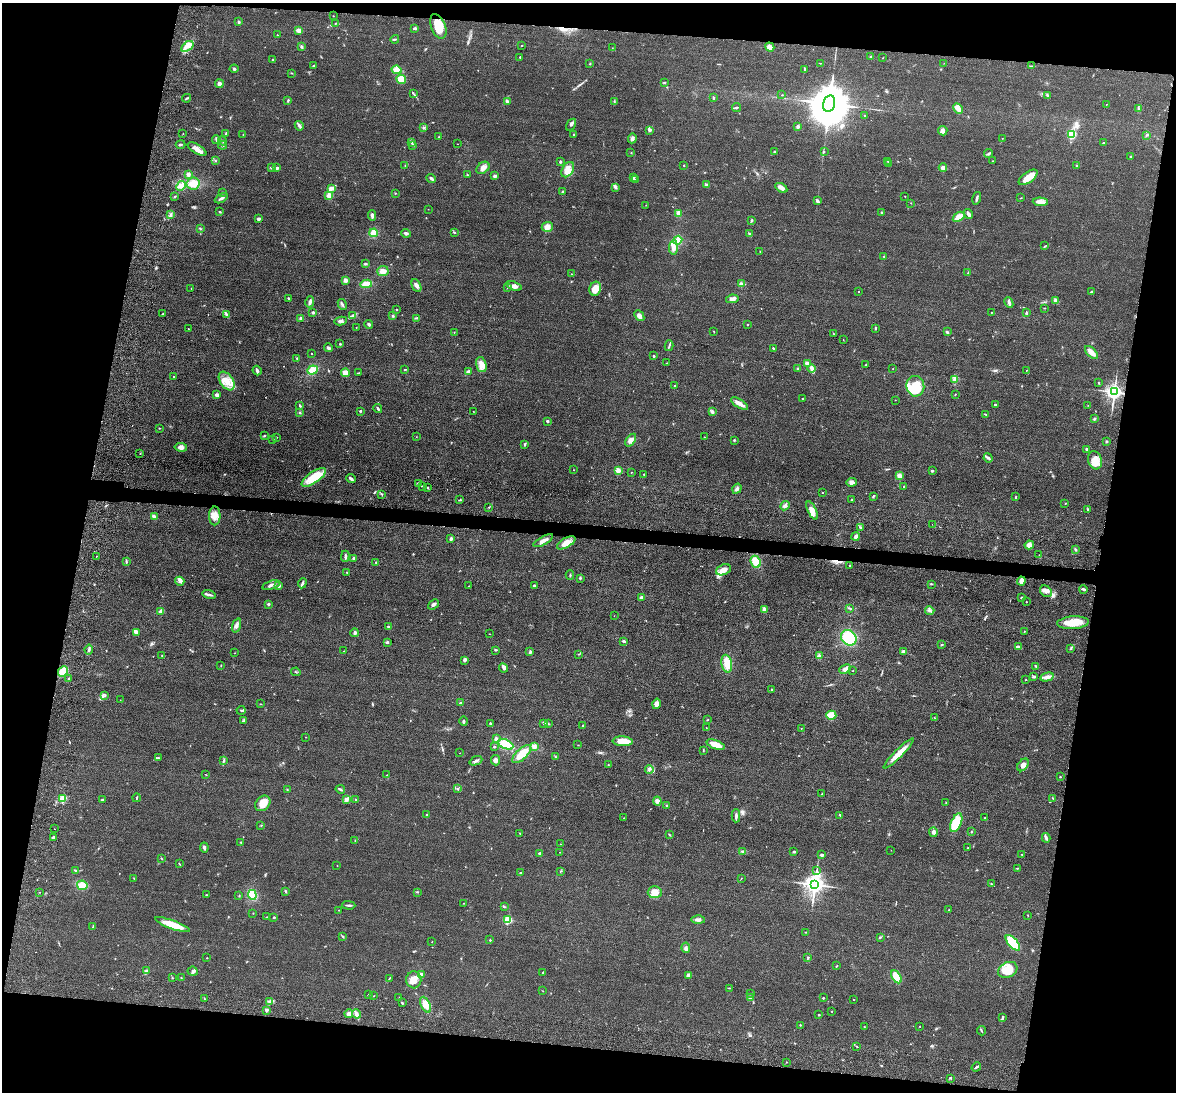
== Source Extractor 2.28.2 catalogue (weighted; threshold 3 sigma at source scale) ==
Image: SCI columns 19-4713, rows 156-4514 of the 4869 x 4885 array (HDU 1 of 3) = the unmasked area's bounding box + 8 px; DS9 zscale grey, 4 x 4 block average (1 PNG px = mean of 4 x 4 image px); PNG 1178 x 1094 px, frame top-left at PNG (2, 3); each listed source drawn as its Kron ellipse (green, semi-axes under 4 px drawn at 4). Shown black and unused: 21% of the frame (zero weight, under 3 of 4 exposures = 9% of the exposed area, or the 3 px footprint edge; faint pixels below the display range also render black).
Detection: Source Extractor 2.28.2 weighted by HDU 2 'WHT'. Background 0.0534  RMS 0.0086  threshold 0.0388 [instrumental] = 3 sigma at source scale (4.5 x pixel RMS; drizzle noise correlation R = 1.50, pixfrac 1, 0.05/0.05 arcsec/px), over >= 5 px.
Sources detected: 559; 1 too faint to see at this stretch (4 x 4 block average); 4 cosmic-ray / hot-pixel residue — neither listed nor drawn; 9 coinciding with a brighter row at this scale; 21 inside a brighter listed object's ellipse — not listed separately; of the other 524, all 500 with FLUX_AUTO >= 1.24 (the completeness limit of this list) listed and drawn (24 fainter detections not listed), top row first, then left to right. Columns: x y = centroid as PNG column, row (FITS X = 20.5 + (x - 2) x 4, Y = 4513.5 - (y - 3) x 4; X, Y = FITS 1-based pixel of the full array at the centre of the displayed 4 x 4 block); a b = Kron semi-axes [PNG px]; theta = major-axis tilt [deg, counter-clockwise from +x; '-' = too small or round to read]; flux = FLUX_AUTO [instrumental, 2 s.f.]
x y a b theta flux
333 16 2 2 - 1.9
239 22 2 2 - 9.1
336 23 3 2 - 3.5
438 26 13 7 -68 83
415 28 4 2 - 6
299 30 3 2 - 35
277 35 2 2 - 1.7
395 39 4 2 - 4.8
187 46 7 3 35 25
522 46 2 2 - 2.2
301 47 4 3 - 6.9
770 47 5 4 - 27
612 48 2 2 - 1.3
520 57 2 2 - 3
870 57 3 2 - 4.3
883 58 2 2 - 1.4
273 60 2 2 - 5.3
820 63 2 2 - 2.5
944 63 2 2 - 1.4
590 64 2 2 - 3.6
314 65 2 2 - 2.4
1031 66 3 2 - 2.9
234 69 4 2 - 6.5
396 70 5 4 - 42
805 70 2 2 - 4.3
292 73 2 2 - 2
401 79 5 4 - 52
664 82 4 2 - 3.5
219 84 4 3 - 19
413 93 4 2 - 4.5
782 95 2 2 - 2
1047 95 3 2 - 7.7
713 97 3 2 - 4.8
186 98 5 2 - 6
288 100 3 2 - 5.7
614 101 2 2 - 2.6
507 102 4 2 - 15
829 103 8 6 76 31000
1106 104 2 2 - 1.9
736 107 4 2 - 6.2
1139 108 3 3 - 5.9
958 109 6 3 -60 53
864 116 2 2 - 2.6
571 125 6 2 57 7.7
299 126 5 3 - 9.8
798 126 3 2 - 9.5
423 127 2 2 - 3.4
650 130 4 2 - 6.8
943 131 5 4 - 18
183 133 2 2 - 1.4
226 134 4 2 - 5.1
1071 134 3 3 - 100
243 135 2 2 - 2
574 135 2 2 - 3.3
1146 135 2 2 - 2.3
438 137 2 2 - 2.5
632 138 5 3 - 12
1002 138 2 2 - 1.5
216 140 4 2 - 5.9
223 141 4 2 - 3.8
412 142 4 2 - 5.4
1103 143 2 2 - 2.4
180 144 5 2 - 5.8
457 144 2 2 - 1.5
222 145 4 2 - 6.3
413 145 2 2 - 2.7
197 149 10 4 -31 28
774 151 2 2 - 2.7
824 152 2 2 - 1.5
631 153 2 2 - 3.7
989 153 5 2 - 6.8
1131 157 2 2 - 6.8
216 160 2 2 - 1.6
888 161 2 2 - 2.8
993 161 2 2 - 1.6
561 162 3 2 - 5.9
888 163 2 2 - 3
684 165 2 2 - 2.7
405 166 2 2 - 2.2
1076 166 2 2 - 3
271 168 3 2 - 5
277 168 2 2 - 10
483 168 7 5 38 27
943 168 4 3 - 18
568 170 8 5 59 36
188 174 3 3 - 16
467 175 3 2 - 4.8
495 176 3 3 - 7.2
633 177 3 2 - 6.1
1028 177 11 5 36 50
431 178 5 2 - 9.5
636 179 3 2 - 6
193 184 6 6 - 52
706 185 3 2 - 6.9
181 186 5 3 - 16
616 187 3 2 - 6.6
332 188 4 3 - 20
781 188 6 3 -32 24
562 191 2 2 - 4.1
222 192 2 2 - 2.4
395 193 2 2 - 2.5
329 195 4 3 - 24
175 196 2 2 - 1.9
905 196 2 2 - 2
221 198 7 2 31 12
977 198 6 2 76 11
1021 198 2 2 - 1.8
817 201 3 2 - 13
1040 202 7 3 -4 28
911 203 2 2 - 1.3
646 205 2 2 - 1.3
428 209 2 2 - 1.3
220 212 2 2 - 3.6
881 212 3 2 - 4.5
679 213 4 3 - 26
968 214 5 2 - 25
171 215 3 2 - 4.4
372 215 5 2 - 13
959 217 6 2 34 68
259 219 2 2 - 14
752 220 2 2 - 7.2
547 227 5 5 - 27
200 229 3 2 - 3.9
454 232 2 2 - 3.6
374 233 4 4 - 56
406 233 5 3 - 11
750 234 3 2 - 7.9
678 240 4 4 - 62
1045 246 3 2 - 3.2
673 247 7 4 87 31
760 251 2 2 - 2.2
884 256 2 2 - 3.7
365 264 3 2 - 6.7
383 271 6 5 - 28
968 273 2 2 - 3.2
571 274 2 2 - 1.6
345 280 3 2 - 21
366 284 6 4 7 44
741 284 3 3 - 8.8
416 286 7 3 -63 18
514 286 8 4 -18 19
507 287 3 2 - 3.5
191 289 2 2 - 1.8
595 289 7 5 69 69
858 291 2 2 - 2.1
1092 291 3 2 - 3.5
288 298 2 2 - 3.9
732 299 6 3 11 19
1055 301 4 3 - 20
310 302 5 3 - 14
1009 302 5 2 - 13
342 304 6 2 -62 9.3
1045 308 3 2 - 2.5
396 309 2 2 - 2.5
313 312 3 2 - 7.9
991 312 2 2 - 1.5
1026 313 3 2 - 4.4
162 314 2 2 - 2.4
226 314 4 2 - 7.4
353 316 4 3 - 8.3
393 316 3 2 - 5.1
639 316 6 4 -48 21
301 318 3 2 - 13
417 318 3 2 - 4.2
341 321 6 4 10 16
369 324 4 2 - 7.3
747 324 2 2 - 2.3
356 327 2 2 - 1.4
875 328 3 2 - 5.3
188 329 2 2 - 1.9
714 331 2 2 - 2.6
454 332 2 2 - 2.1
947 332 3 2 - 6.3
833 333 2 2 - 1.5
843 339 2 2 - 1.4
340 344 2 2 - 4.8
669 346 5 2 - 7.4
328 348 4 3 - 12
773 348 3 2 - 4.1
1091 352 8 3 -44 55
311 354 2 2 - 2
654 356 2 2 - 11
297 358 2 2 - 3.1
667 363 2 2 - 1.8
807 364 3 2 - 30
481 365 8 5 -73 31
866 365 2 2 - 2.5
797 368 3 2 - 2.5
812 368 4 3 - 15
405 369 3 2 - 2.6
893 369 2 2 - 1.7
257 370 5 2 - 17
312 370 5 4 - 52
1026 370 2 2 - 2.1
468 372 4 3 - 16
346 373 4 4 - 32
358 373 3 2 - 4.5
174 377 2 2 - 2.4
955 379 4 3 - 9.9
227 381 10 6 -55 67
1098 383 3 2 - 2
674 386 2 2 - 6.9
915 386 10 9 - 150
1114 392 3 3 - 2400
955 394 2 2 - 2
217 395 3 2 - 19
802 399 2 2 - 2.7
895 400 2 2 - 1.3
739 404 9 3 -31 35
995 405 3 2 - 7.3
1088 405 2 2 - 1.2
300 406 3 2 - 5.7
378 408 4 2 - 9.9
360 411 2 2 - 15
473 411 2 2 - 1.3
300 412 3 2 - 3.9
712 412 3 3 - 12
985 414 3 2 - 2.9
1094 419 3 2 - 3.7
547 421 2 2 - 11
159 428 2 2 - 2.9
265 436 2 2 - 3.2
276 437 2 2 - 2.5
416 437 2 2 - 1.4
704 437 2 2 - 1.7
273 439 2 2 - 4.8
631 440 7 4 56 25
734 440 2 2 - 4.3
1106 441 3 2 - 5.4
525 444 4 2 - 6.5
181 447 6 4 -7 21
1086 449 2 2 - 6.7
140 453 2 2 - 1.8
988 458 5 3 - 10
1095 460 9 6 -74 66
573 470 2 2 - 1.4
618 470 2 2 - 140
932 471 2 2 - 9
631 472 2 2 - 2
644 474 2 2 - 3
899 476 2 2 - 120
314 477 14 5 35 150
351 479 5 2 - 12
852 482 5 4 - 24
418 483 3 2 - 4
422 486 2 2 - 8.2
904 486 2 2 - 3.2
428 488 2 2 - 3
737 489 5 3 - 12
822 493 2 2 - 2.3
381 494 4 2 - 5.7
873 496 3 2 - 5
1016 497 3 2 - 4.1
460 500 4 2 - 5.2
852 500 3 2 - 3.8
1065 504 2 2 - 1.8
785 506 5 4 - 14
489 507 2 2 - 3.5
812 510 10 4 -65 39
1088 510 3 2 - 4
215 516 9 6 89 39
154 517 3 2 - 20
932 524 2 2 - 1.3
860 527 2 2 - 4.2
856 536 4 3 - 17
451 539 3 2 - 12
543 541 11 3 29 29
566 543 10 4 30 42
1029 545 4 4 - 31
1075 549 2 2 - 2.8
1039 555 2 2 - 1.5
96 556 2 2 - 1.5
345 556 5 2 - 11
354 558 2 2 - 9.3
126 562 2 2 - 4.4
756 562 6 5 - 75
376 563 2 2 - 2.8
849 565 2 2 - 5.8
723 570 8 5 23 40
347 572 3 2 - 3.1
570 575 5 2 - 4.6
580 578 3 2 - 6.8
180 581 5 3 - 13
1021 581 4 4 - 25
302 583 5 2 - 8.7
932 584 3 2 - 3.2
271 585 9 3 18 14
534 585 3 2 - 5.5
279 586 3 2 - 11
469 586 2 2 - 1.4
1083 589 4 2 - 10
1046 591 6 5 - 22
209 595 7 2 -15 12
641 597 2 2 - 40
1021 598 3 2 - 4.1
1026 602 2 2 - 5.8
268 604 2 2 - 28
433 604 6 3 39 13
850 608 2 2 - 2.3
764 610 3 3 - 14
161 611 2 2 - 94
930 611 4 3 - 11
614 616 2 2 - 1.4
1073 623 16 6 4 93
236 625 7 3 72 16
388 626 2 2 - 4.1
1024 631 2 2 - 3.5
137 632 4 3 - 15
355 633 4 3 - 13
489 634 2 2 - 1.5
849 638 8 7 - 180
624 641 3 2 - 11
387 642 2 2 - 20
941 645 3 2 - 4.5
1018 647 4 3 - 10
89 649 5 2 - 8.7
1070 649 2 2 - 2.7
495 650 2 2 - 3.2
344 651 2 2 - 2.1
530 652 3 2 - 5.7
903 652 3 2 - 11
234 653 2 2 - 1.4
579 654 2 2 - 3.1
819 655 3 2 - 6
162 656 2 2 - 3.1
464 660 3 3 - 9.4
727 664 9 5 -78 68
221 665 2 2 - 3.1
1036 666 2 2 - 4.4
504 668 5 3 - 14
845 669 6 3 24 19
63 671 6 4 46 82
852 671 2 2 - 1.8
296 672 4 2 - 2.6
1034 677 3 2 - 8.2
1047 677 7 3 14 29
69 679 3 2 - 7
1026 680 2 2 - 1.8
772 689 2 2 - 3.8
105 695 3 2 - 3.1
120 700 2 2 - 1.9
461 703 3 2 - 5.5
261 704 2 2 - 2.3
656 704 5 4 - 26
241 710 4 2 - 5.8
831 715 5 4 - 67
935 718 2 2 - 1.7
708 720 2 2 - 1.7
244 721 3 2 - 6.6
464 721 4 2 - 6.6
490 723 3 2 - 4.3
543 723 3 2 - 3.8
548 724 2 2 - 2.4
582 726 2 2 - 5.5
706 727 2 2 - 1.4
801 728 2 2 - 1.4
306 737 2 2 - 1.2
496 739 4 3 - 19
623 741 10 5 -4 69
506 744 8 4 -25 130
578 745 2 2 - 1.6
715 745 9 3 -20 75
534 746 4 2 - 8.8
494 747 2 2 - 13
703 750 3 2 - 2.6
460 753 2 2 - 2.2
899 753 21 3 45 66
522 754 12 5 44 83
555 757 4 2 - 3.7
158 758 2 2 - 3.7
495 760 5 4 - 16
224 761 3 2 - 4.8
476 761 6 2 22 11
608 765 2 2 - 4.5
1023 765 7 4 51 24
649 769 4 2 - 6.3
206 775 2 2 - 1.9
387 775 3 2 - 2.6
1060 777 2 2 - 7.8
287 789 2 2 - 2.3
340 789 5 2 - 7.9
458 789 2 2 - 5.6
822 794 3 2 - 3.2
137 798 4 2 - 3.6
1053 798 3 2 - 2.7
63 799 2 2 - 260
103 799 3 2 - 4.1
347 799 3 3 - 8.9
356 799 2 2 - 5
657 801 4 4 - 17
263 803 8 6 45 61
946 803 2 2 - 1.4
667 806 2 2 - 23
427 815 3 2 - 4.2
840 815 3 2 - 4.9
736 816 6 2 89 12
985 817 2 2 - 2.4
624 818 2 2 - 2.6
956 823 10 5 66 120
261 825 2 2 - 2.6
54 829 2 2 - 1.3
933 832 4 3 - 17
971 832 2 2 - 2.9
520 833 2 2 - 2.4
669 835 2 2 - 2.7
53 837 4 2 - 9.3
1046 838 5 3 - 11
355 841 3 2 - 3.9
241 842 2 2 - 2.4
560 844 2 2 - 1.3
204 847 5 2 - 8.5
968 848 2 2 - 4.6
891 850 2 2 - 1.5
560 852 2 2 - 1.6
743 852 2 2 - 4.2
794 852 3 2 - 7.2
539 853 4 2 - 8.9
1022 854 2 2 - 2
822 855 3 2 - 10
162 859 2 2 - 2.5
179 864 2 2 - 2.5
337 866 2 2 - 1.3
1017 868 3 2 - 3.8
817 870 2 2 - 2.4
75 871 3 2 - 5.4
560 871 3 2 - 2.5
520 873 2 2 - 3.8
134 878 3 2 - 2.3
741 878 2 2 - 1.4
991 884 2 2 - 3.2
82 885 5 4 - 55
815 885 4 3 - 3900
286 891 3 2 - 5.5
39 892 2 2 - 1.7
417 892 3 2 - 3.3
655 892 7 6 - 44
206 895 2 2 - 1.9
252 895 5 4 - 81
239 896 2 2 - 2.3
464 903 2 2 - 2.1
349 905 6 2 -1 9.3
505 907 2 2 - 3.1
339 910 2 2 - 1.9
949 910 2 2 - 1.9
253 913 2 2 - 1.3
1028 916 2 2 - 1.9
267 917 2 2 - 1.7
274 917 2 2 - 4.8
508 920 2 2 - 370
698 920 6 3 -2 13
172 925 18 4 -20 100
93 927 4 2 - 4.1
805 932 2 2 - 1.7
342 936 2 2 - 2.8
880 937 2 2 - 2
490 940 2 2 - 10
432 942 2 2 - 1.3
1013 943 9 4 -49 150
686 948 5 2 - 8.2
808 957 2 2 - 4.1
207 958 2 2 - 2.2
837 966 3 2 - 3.3
1008 970 10 7 27 97
147 971 3 2 - 5.3
193 971 5 4 - 13
543 972 3 2 - 3.2
421 975 2 2 - 52
688 975 4 3 - 16
896 977 7 4 -60 110
173 978 2 2 - 1.3
181 978 2 2 - 2.4
390 978 3 2 - 3.4
414 980 8 7 - 46
729 988 2 2 - 2.4
543 991 2 2 - 1.4
751 993 2 2 - 3.8
369 994 3 2 - 4.7
373 996 2 2 - 2.2
399 997 2 2 - 1.2
750 998 2 2 - 69
823 998 2 2 - 4.5
204 999 2 2 - 3.3
854 1000 2 2 - 2
270 1002 4 2 - 7.7
402 1003 3 2 - 4.6
425 1005 8 4 -63 49
266 1010 3 2 - 11
832 1011 2 2 - 2.1
349 1014 4 4 - 15
356 1014 5 3 - 15
819 1015 2 2 - 3.8
1003 1017 3 2 - 5.4
800 1025 2 2 - 5.7
920 1026 2 2 - 1.7
864 1027 2 2 - 1.8
981 1031 5 2 - 4.7
857 1047 3 2 - 2.4
786 1062 2 2 - 2.2
976 1067 5 2 - 8.2
950 1078 3 2 - 2.9
Diffuse or blended objects may show on this block-average render without a row.